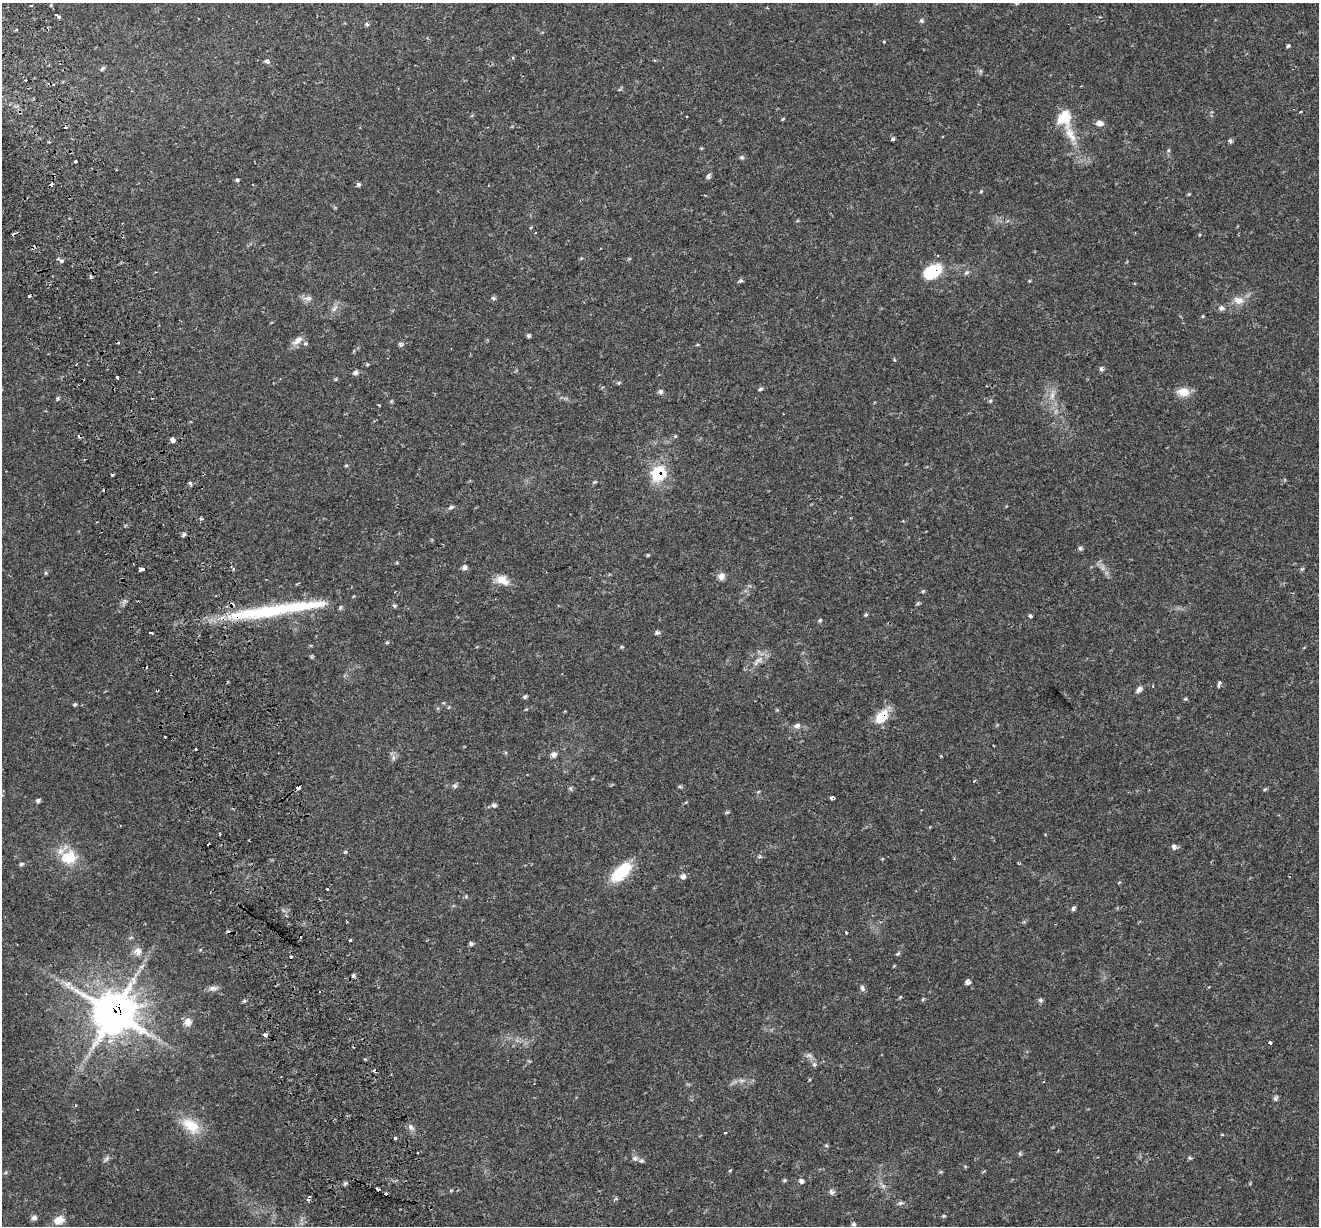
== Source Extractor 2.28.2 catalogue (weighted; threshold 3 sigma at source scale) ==
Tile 11 of 4 x 4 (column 3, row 3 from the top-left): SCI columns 2692-4008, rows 1408-2631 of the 5379 x 5211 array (HDU 1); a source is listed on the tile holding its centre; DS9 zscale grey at full resolution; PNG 1321 x 1228 px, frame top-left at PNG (2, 3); no overlay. Shown black and unused: <1% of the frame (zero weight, under 2 of 3 exposures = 5% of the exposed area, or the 3 px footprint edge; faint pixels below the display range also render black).
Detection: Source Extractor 2.28.2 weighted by HDU 2 'WHT'; one run over the whole footprint, this tile lists its part. Background 0.0486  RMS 0.0036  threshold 0.0161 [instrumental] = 3 sigma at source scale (4.5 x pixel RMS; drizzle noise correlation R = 1.50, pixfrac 1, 0.0396/0.0396 arcsec/px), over >= 5 px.
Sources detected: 182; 18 cosmic-ray / hot-pixel residue — not listed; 2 inside a brighter listed object's ellipse — not listed separately; the other 162 listed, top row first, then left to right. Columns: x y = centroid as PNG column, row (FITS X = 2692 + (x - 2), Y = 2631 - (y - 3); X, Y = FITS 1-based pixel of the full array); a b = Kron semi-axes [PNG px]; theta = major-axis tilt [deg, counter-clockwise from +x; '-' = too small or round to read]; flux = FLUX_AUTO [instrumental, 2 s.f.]
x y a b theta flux
31 5 3 3 - 0.49
767 8 3 3 - 0.32
58 16 7 3 -37 0.67
921 21 6 5 - 0.64
367 24 6 4 -66 0.55
17 30 3 3 - 1.4
884 42 5 3 - 0.3
1288 46 5 4 - 0.5
267 61 4 3 - 2.7
102 69 7 4 46 0.7
1300 112 3 2 - 0.35
1064 118 17 15 65 8.7
783 119 5 4 - 0.32
1100 123 9 7 -7 1.7
66 128 3 2 - 0.87
1070 134 29 10 -60 6.4
892 139 3 3 - 0.92
1230 141 6 4 -45 0.58
701 148 5 3 - 0.33
1169 150 6 4 70 0.43
742 157 6 6 - 0.67
76 161 3 3 - 0.72
708 176 9 5 67 0.77
237 180 5 4 - 0.5
358 184 5 4 - 0.77
981 191 4 4 - 0.35
1189 194 5 4 - 0.38
33 248 6 4 60 0.69
61 261 5 3 - 1.6
932 272 16 10 28 21
967 273 7 4 20 0.66
91 277 5 4 - 0.47
740 281 6 5 - 0.66
1029 281 4 3 - 0.31
29 296 3 3 - 1.7
308 298 11 8 5 1.6
493 298 6 4 -45 0.54
1238 300 13 10 -11 3.2
1222 307 5 5 - 1.2
334 309 9 4 54 1.2
1203 316 4 4 - 0.35
528 336 5 5 - 0.61
297 340 18 8 37 2.3
306 344 4 4 - 1.1
400 344 6 6 - 0.76
895 360 4 3 - 0.44
368 364 5 4 - 0.37
1101 369 6 5 - 0.76
355 372 7 7 - 1
117 377 3 3 - 2.7
760 389 6 4 18 0.57
661 392 7 6 - 0.87
1183 392 17 11 -5 4
1052 395 10 7 75 1.9
391 401 5 4 - 0.41
990 401 5 4 - 0.44
379 405 3 2 - 0.4
675 436 4 4 - 0.37
172 440 4 4 - 1.5
346 465 5 4 - 0.39
658 474 8 8 - 22
112 475 3 2 - 0.8
190 483 4 3 - 1
451 507 6 5 - 0.72
201 519 4 3 - 0.64
184 534 6 4 46 0.84
1080 548 6 5 - 0.72
648 555 5 4 - 0.39
397 563 5 3 - 0.35
465 568 6 6 - 1.1
141 569 5 4 - 3.1
233 569 4 3 - 0.37
46 573 5 4 - 0.43
721 576 9 8 - 1.7
502 580 17 12 -22 4.1
923 591 5 4 - 0.39
918 603 6 4 72 0.49
394 606 6 4 -23 0.56
294 607 96 14 8 28
866 615 5 4 - 0.48
1030 616 4 3 - 1.7
820 620 5 4 - 0.49
151 632 4 3 - 1.1
657 633 7 5 -10 0.76
387 642 5 3 - 0.37
621 647 6 3 71 0.37
758 660 13 6 47 2
1219 683 5 3 - 1.4
1139 689 9 6 49 1.3
157 690 3 3 - 0.71
525 697 6 4 31 0.55
1185 699 6 4 12 0.43
75 704 5 4 - 0.52
881 717 16 10 48 8.9
797 726 9 7 24 1.2
165 737 3 3 - 0.97
195 750 3 3 - 1.1
553 754 7 7 - 1.4
393 757 7 4 -73 0.83
455 786 7 5 -2 0.79
298 787 4 3 - 10
680 787 6 3 -19 0.48
570 788 7 4 -73 0.63
1265 789 6 4 43 0.44
832 798 5 3 - 1.5
38 801 5 5 - 0.72
494 805 7 5 -17 0.85
727 812 6 4 0 0.46
1174 847 8 7 - 1.1
345 852 5 3 - 0.36
759 856 6 4 89 0.53
68 857 19 16 8 9.8
21 864 6 4 19 0.61
621 872 25 11 43 16
683 876 7 7 - 1.2
327 889 3 3 - 0.72
1073 909 7 5 60 0.68
846 932 4 3 - 0.37
350 940 3 3 - 1.4
471 944 5 4 - 0.79
138 951 11 10 - 2.5
898 954 7 3 10 0.43
142 966 8 4 45 0.96
353 976 5 4 - 0.67
967 982 7 6 - 0.96
71 988 9 7 -44 1.8
213 988 13 6 1 1.4
862 988 9 5 -67 0.86
923 999 6 3 71 0.37
1040 1000 6 5 - 0.75
244 1001 5 5 - 0.54
113 1013 13 13 - 1000
188 1022 9 8 - 2.5
266 1035 4 3 - 4.7
1270 1042 3 3 - 1.4
809 1056 11 4 -5 0.96
814 1065 7 6 - 0.8
742 1080 9 4 -8 1.1
1275 1099 7 5 -70 0.74
191 1125 27 15 -35 8.5
411 1127 10 6 -36 1.2
725 1133 3 2 - 0.44
1222 1135 4 3 - 0.36
395 1138 3 3 - 2.2
1020 1154 6 3 -71 0.45
635 1158 7 7 - 1.1
1190 1158 5 4 - 0.53
106 1159 9 5 45 0.86
641 1161 6 6 - 0.79
965 1166 5 3 - 0.32
730 1170 5 3 - 0.3
785 1180 5 5 - 0.43
801 1181 5 5 - 1.2
345 1184 6 4 20 0.52
831 1192 7 6 - 1.1
386 1194 4 3 - 1.3
616 1199 6 4 -18 0.43
900 1203 8 5 24 0.68
944 1216 5 4 - 0.4
34 1218 7 6 - 1.1
59 1220 14 10 34 3.6
853 1224 6 5 - 0.63
Overlapping masked pixels (flux is a lower limit): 11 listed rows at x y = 33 248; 61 261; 932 272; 658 474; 141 569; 157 690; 881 717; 298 787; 832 798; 113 1013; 266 1035